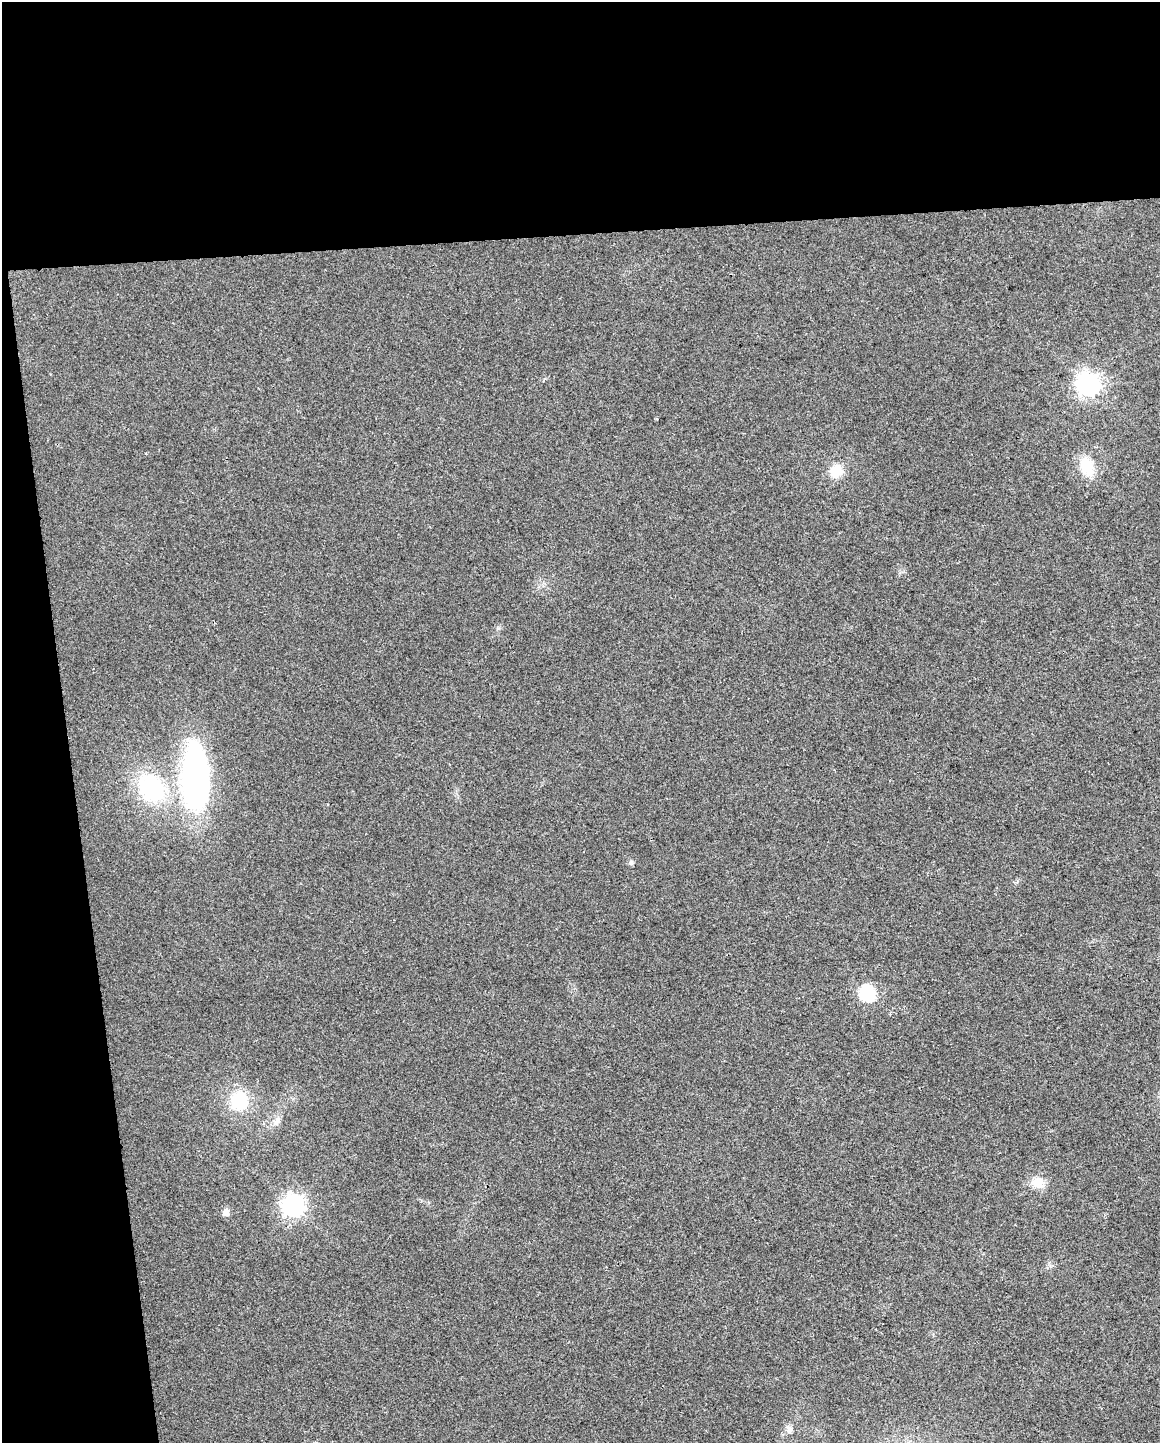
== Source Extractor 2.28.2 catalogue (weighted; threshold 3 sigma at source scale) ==
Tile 1 of 4 x 3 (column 1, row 1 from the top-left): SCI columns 1-1158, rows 2937-4377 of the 4632 x 4387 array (HDU 1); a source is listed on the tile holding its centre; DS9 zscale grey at full resolution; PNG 1162 x 1445 px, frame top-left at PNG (2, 2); no overlay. Shown black and unused: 22% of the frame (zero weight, under 2 of 3 exposures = <1% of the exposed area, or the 3 px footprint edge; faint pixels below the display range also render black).
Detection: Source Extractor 2.28.2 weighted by HDU 2 'WHT'; one run over the whole footprint, this tile lists its part. Background 0.0281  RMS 0.0062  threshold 0.0281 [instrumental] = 3 sigma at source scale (4.5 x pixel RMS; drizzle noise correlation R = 1.50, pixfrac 1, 0.0396/0.0396 arcsec/px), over >= 5 px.
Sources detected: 14; all 14 listed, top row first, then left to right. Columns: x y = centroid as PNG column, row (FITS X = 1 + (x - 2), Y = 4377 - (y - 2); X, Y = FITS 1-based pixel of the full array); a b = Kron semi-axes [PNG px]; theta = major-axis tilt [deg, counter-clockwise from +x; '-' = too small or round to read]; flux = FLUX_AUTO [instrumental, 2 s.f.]
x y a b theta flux
1088 385 9 8 - 430
657 419 3 3 - 0.46
1086 466 29 18 -74 15
836 471 16 15 - 11
195 778 70 28 -89 150
151 788 34 25 -47 59
631 862 7 6 - 1.4
867 993 7 7 - 100
239 1101 18 17 - 30
277 1121 13 8 60 3.4
1037 1183 17 14 3 8
293 1206 8 8 - 370
226 1212 9 8 - 3.4
789 1429 13 7 -70 2.7
Unlisted compact peaks at least as high as the median listed source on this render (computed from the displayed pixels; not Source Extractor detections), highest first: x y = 498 628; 1050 1266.